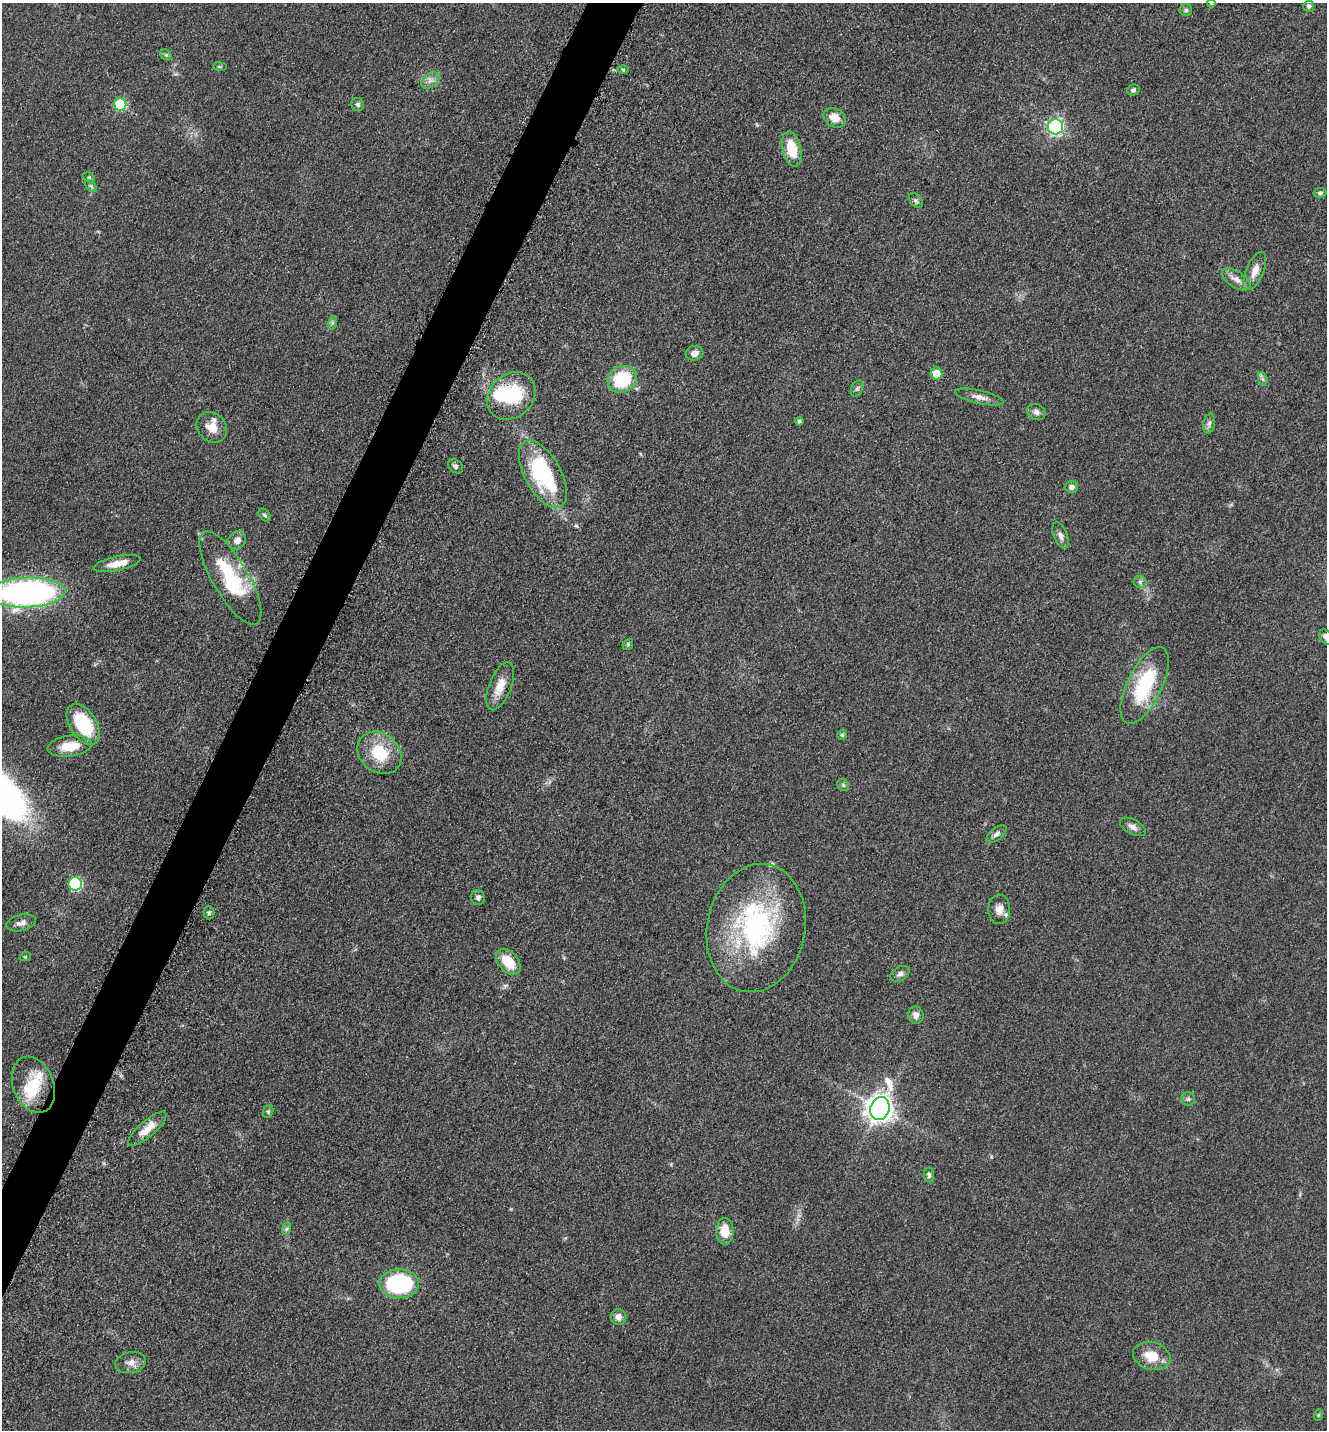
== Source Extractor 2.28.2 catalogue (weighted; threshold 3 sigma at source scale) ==
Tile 7 of 4 x 4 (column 3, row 2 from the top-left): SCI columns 2948-4272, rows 2897-4324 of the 5805 x 5772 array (HDU 1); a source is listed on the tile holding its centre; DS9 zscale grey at full resolution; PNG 1329 x 1432 px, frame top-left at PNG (2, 3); each listed source drawn as its Kron ellipse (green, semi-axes under 4 px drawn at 4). Shown black and unused: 4% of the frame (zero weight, under 3 of 5 exposures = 3% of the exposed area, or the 3 px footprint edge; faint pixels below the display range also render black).
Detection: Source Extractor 2.28.2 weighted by HDU 2 'WHT'; one run over the whole footprint, this tile lists its part. Background 0.0639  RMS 0.0059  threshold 0.0265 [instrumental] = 3 sigma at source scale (4.5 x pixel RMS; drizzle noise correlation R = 1.50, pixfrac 1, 0.05/0.05 arcsec/px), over >= 5 px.
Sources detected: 79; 1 inside a brighter object's white glare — neither listed nor drawn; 3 inside a brighter listed object's ellipse — not listed separately; the other 75 listed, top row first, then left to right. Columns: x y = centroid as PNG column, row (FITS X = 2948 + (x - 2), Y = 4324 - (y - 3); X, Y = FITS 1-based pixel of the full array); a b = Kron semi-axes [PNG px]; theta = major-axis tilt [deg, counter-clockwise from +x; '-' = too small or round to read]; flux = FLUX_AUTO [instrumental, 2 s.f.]
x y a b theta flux
1211 3 4 3 - 0.59
1309 6 6 5 - 1.5
1186 10 6 6 - 1.2
166 55 6 5 - 1
220 66 7 3 -9 0.77
623 69 6 4 -1 0.81
430 80 10 6 38 3
1133 90 6 5 - 1.4
358 104 7 6 - 1.4
120 105 6 6 - 35
835 118 12 9 -29 7
1055 127 7 7 - 99
792 149 18 9 -76 16
89 178 6 4 -30 0.83
91 186 7 4 -45 1.1
1320 193 7 5 9 1.3
916 200 8 6 -49 1.5
1255 271 20 8 67 6.5
1236 279 16 8 -32 4.5
332 323 7 4 72 1.2
694 353 9 7 11 3.8
936 373 6 6 - 10
622 379 15 13 25 35
1263 379 7 4 -70 1.3
857 388 8 5 62 1.4
511 396 26 21 43 36
980 397 25 6 -13 4.6
1036 412 9 7 -29 2.6
799 421 4 3 - 1.2
1209 424 10 6 79 2.1
212 427 16 14 -45 8.8
456 466 8 6 -41 1.6
543 474 37 18 -61 61
1072 487 6 6 - 2.2
264 515 7 5 -51 1.3
1060 535 14 7 -68 2.8
237 540 10 8 46 3.7
117 564 24 7 12 8.2
230 578 53 18 -60 45
1140 582 6 6 - 1.4
27 592 38 15 2 220
1326 637 8 6 -57 2
628 644 6 4 49 0.86
1145 685 42 17 64 42
500 686 25 11 69 9.2
83 724 23 13 -57 35
842 735 5 4 - 1
70 746 22 10 8 13
379 753 24 19 -38 23
843 785 7 5 -47 1.1
1133 827 14 7 -29 3
996 834 12 6 39 2.2
75 884 7 6 - 55
478 898 7 7 - 1.9
999 909 14 11 88 5.3
209 913 6 5 - 1.1
21 923 15 8 14 3.5
756 928 65 49 79 100
25 957 6 3 18 0.61
508 962 15 9 -50 14
900 974 10 7 31 2.2
916 1015 9 7 -82 3.1
33 1085 29 20 -69 18
1188 1099 7 6 - 1.5
880 1108 12 9 69 530
268 1111 6 5 - 1
147 1129 24 8 41 9
929 1175 7 5 -83 1.4
286 1229 6 4 70 0.98
725 1231 13 8 -90 9.5
399 1284 20 14 0 69
618 1317 8 8 - 3.7
1152 1356 19 14 -15 12
131 1363 15 10 9 4.7
1318 1415 6 3 71 0.7
Isophote crosses this tile's border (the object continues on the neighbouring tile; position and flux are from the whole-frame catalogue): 3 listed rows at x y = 1211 3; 27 592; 1326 637